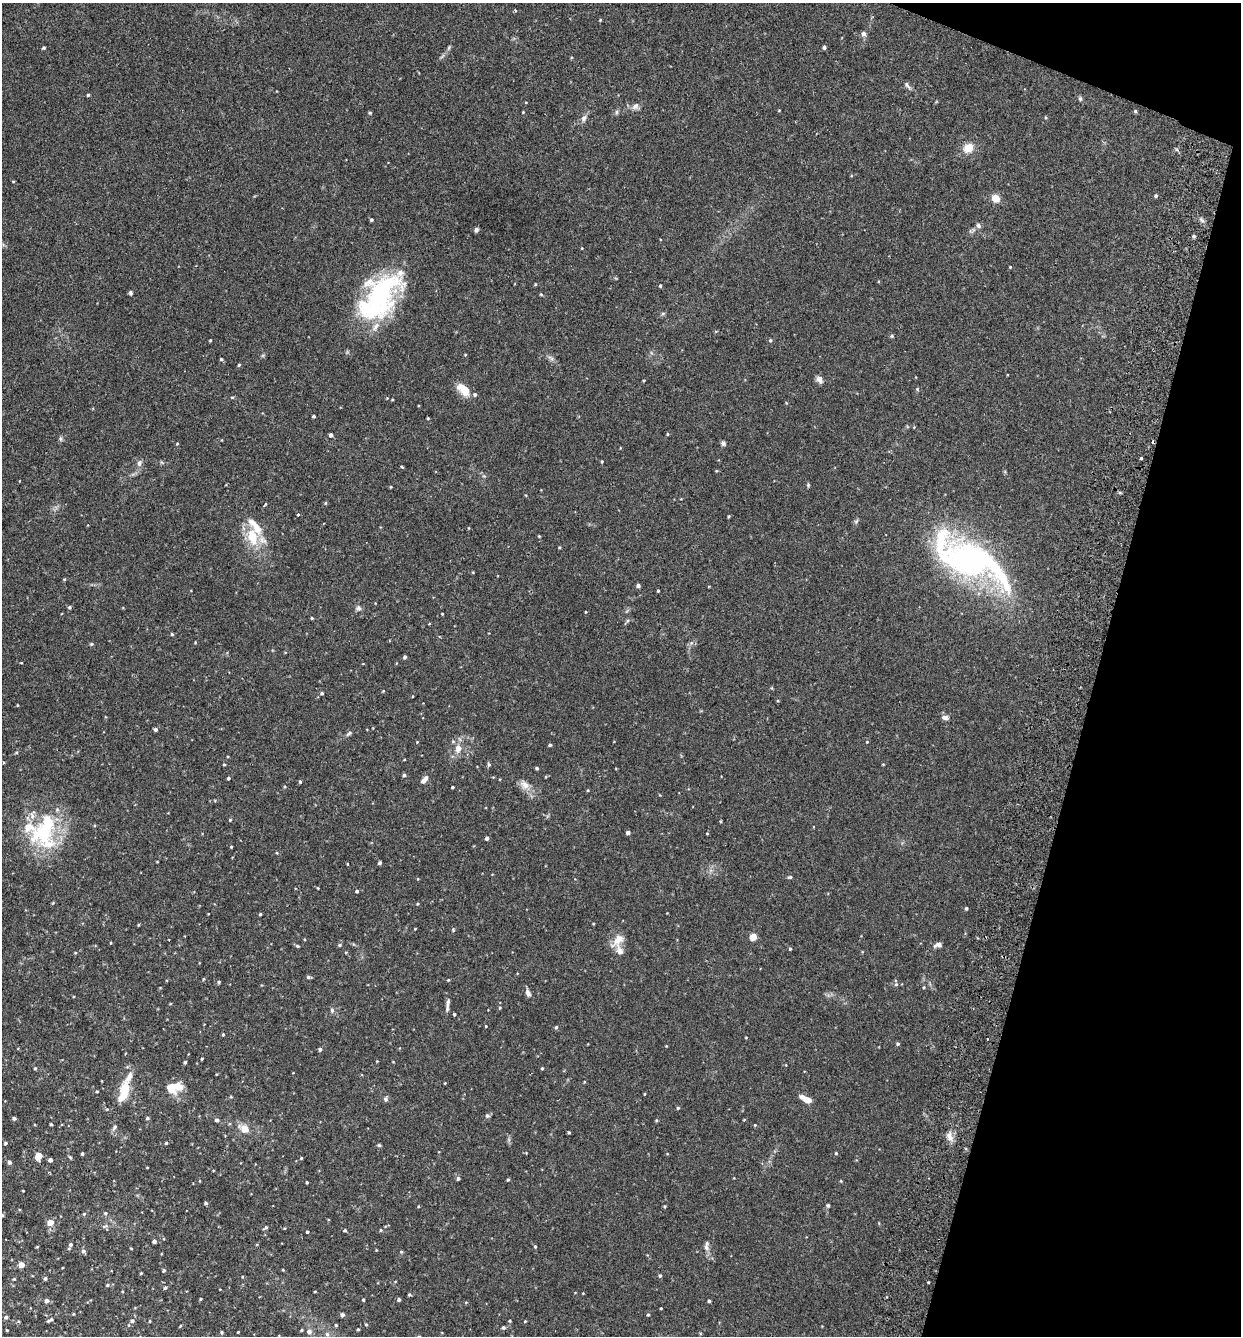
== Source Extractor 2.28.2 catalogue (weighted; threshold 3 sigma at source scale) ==
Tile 8 of 4 x 4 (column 4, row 2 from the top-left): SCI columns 3904-5142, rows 2687-4020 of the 5455 x 5375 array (HDU 1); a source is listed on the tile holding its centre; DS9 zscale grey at full resolution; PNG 1243 x 1338 px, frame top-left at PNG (2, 3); no overlay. Shown black and unused: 13% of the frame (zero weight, under 2 of 3 exposures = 3% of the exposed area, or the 3 px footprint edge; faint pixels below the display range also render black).
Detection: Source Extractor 2.28.2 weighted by HDU 2 'WHT'; one run over the whole footprint, this tile lists its part. Background 0.0366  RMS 0.0047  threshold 0.0211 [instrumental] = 3 sigma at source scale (4.5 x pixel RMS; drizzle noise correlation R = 1.50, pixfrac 1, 0.05/0.05 arcsec/px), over >= 5 px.
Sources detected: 281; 1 inside a brighter object's white glare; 1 cosmic-ray / hot-pixel residue — not listed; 10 inside a brighter listed object's ellipse — not listed separately; the other 269 listed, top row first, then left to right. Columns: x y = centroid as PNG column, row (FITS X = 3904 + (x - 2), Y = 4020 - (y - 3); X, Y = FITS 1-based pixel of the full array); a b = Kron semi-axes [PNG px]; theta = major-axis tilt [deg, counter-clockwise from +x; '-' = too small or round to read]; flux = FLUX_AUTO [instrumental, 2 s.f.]
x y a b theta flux
515 10 4 3 - 0.34
600 20 4 3 - 0.4
864 34 7 6 - 1.5
449 47 8 4 64 0.79
44 48 4 4 - 0.68
824 48 4 4 - 0.97
442 56 9 3 45 0.91
907 86 14 5 -48 1.5
88 95 4 3 - 0.62
1080 99 7 5 -88 0.78
526 102 4 3 - 0.33
636 106 11 10 - 2.2
779 110 4 2 - 0.31
1135 111 4 4 - 0.66
523 112 4 3 - 0.33
617 112 6 5 - 0.87
370 113 5 4 - 0.55
584 118 11 7 60 2
968 148 9 8 - 7.1
13 181 4 3 - 0.37
1156 196 4 4 - 0.78
996 198 6 6 - 7
371 220 4 3 - 0.71
1202 220 9 5 -51 1.2
978 225 7 6 - 1.1
476 230 5 4 - 0.98
1194 236 5 4 - 0.65
582 248 3 2 - 0.28
1010 267 3 3 - 0.4
535 284 4 4 - 0.43
660 286 4 4 - 0.67
130 293 5 4 - 0.77
541 294 4 4 - 0.47
375 305 61 31 52 63
663 314 6 4 2 0.64
892 336 5 4 - 0.6
210 340 3 3 - 0.44
770 340 5 5 - 0.69
263 355 6 4 19 0.59
465 355 4 3 - 0.35
551 358 10 5 -35 1.3
221 359 4 4 - 0.6
239 365 4 3 - 0.59
819 379 10 7 -58 2.1
644 380 3 2 - 0.39
917 389 5 4 - 0.55
464 390 18 10 -45 6.5
232 397 5 3 - 0.5
387 398 4 3 - 0.3
392 400 4 2 - 0.35
314 416 3 3 - 0.81
428 418 3 2 - 0.46
667 434 4 3 - 0.46
331 435 4 4 - 1.3
60 439 7 5 -68 0.85
177 444 4 4 - 0.44
723 444 7 5 -19 1
1141 459 3 3 - 1
602 461 4 3 - 0.44
139 463 10 7 67 1.8
402 467 3 3 - 0.78
484 476 5 5 - 0.6
808 485 6 4 -79 0.56
391 487 3 3 - 0.38
1120 493 6 3 -20 0.56
526 495 4 4 - 0.34
325 503 5 3 - 0.42
265 504 5 3 - 0.41
298 515 4 3 - 0.65
729 516 4 4 - 0.47
856 521 7 5 66 0.86
469 528 4 3 - 0.31
539 536 3 3 - 0.4
252 537 25 15 -74 13
559 547 4 3 - 0.44
970 559 97 37 -30 130
473 572 4 3 - 0.33
64 579 4 4 - 0.42
638 586 4 4 - 1.4
658 591 3 3 - 0.49
69 607 5 4 - 0.71
358 608 8 7 - 1.3
442 614 3 2 - 0.37
312 618 4 3 - 0.44
628 621 6 4 46 0.71
172 634 4 3 - 0.61
691 643 6 5 - 1
91 644 5 4 - 0.65
272 650 5 3 - 0.34
405 657 4 3 - 0.89
21 663 3 2 - 0.49
383 691 3 3 - 0.33
322 693 5 4 - 0.7
413 696 3 2 - 0.29
778 701 4 2 - 0.42
17 705 4 3 - 0.29
945 717 9 6 -5 1.7
155 729 4 4 - 1.1
349 733 9 4 35 0.95
417 742 3 3 - 0.32
867 742 4 3 - 0.33
550 745 4 3 - 0.68
458 749 9 7 77 3.7
16 753 5 3 - 0.45
224 764 3 3 - 0.46
883 764 4 2 - 0.34
489 765 6 5 - 0.72
537 768 3 3 - 0.83
404 775 4 4 - 0.78
228 778 3 3 - 0.75
424 780 12 6 52 2.3
300 782 4 3 - 0.58
525 785 15 10 -44 4
285 787 4 4 - 0.48
452 787 3 3 - 0.63
230 820 4 4 - 0.48
721 821 4 3 - 0.4
628 833 4 4 - 1.7
707 834 4 3 - 0.33
43 836 51 26 -57 32
487 838 4 3 - 1.2
231 847 3 2 - 0.4
157 862 3 2 - 0.29
380 863 4 3 - 0.92
347 864 4 2 - 0.32
790 877 5 3 - 0.75
318 888 4 2 - 0.31
357 891 4 4 - 0.75
53 903 4 4 - 0.4
417 904 4 3 - 0.43
966 908 4 3 - 0.68
260 914 3 3 - 0.57
593 923 4 2 - 0.37
138 925 5 3 - 0.38
415 929 3 2 - 0.31
453 930 6 4 -88 0.59
753 937 4 4 - 12
618 939 20 9 45 5.3
111 943 4 2 - 0.3
340 945 5 4 - 0.64
938 945 9 6 15 1.8
297 946 5 4 - 0.59
790 949 4 3 - 0.56
346 952 5 3 - 0.36
75 953 4 4 - 0.38
308 977 5 5 - 0.8
203 979 4 3 - 0.41
219 982 4 4 - 0.55
896 984 5 5 - 0.75
924 987 4 3 - 0.41
528 993 11 6 -69 1.7
447 1005 17 4 82 1.9
500 1008 5 4 - 0.57
332 1010 7 5 -89 1
454 1014 3 3 - 0.47
486 1026 3 3 - 0.34
556 1027 5 4 - 0.65
223 1034 4 3 - 0.64
746 1037 4 2 - 0.32
898 1044 4 4 - 0.78
666 1046 3 3 - 0.3
320 1049 4 4 - 1
202 1059 3 2 - 0.43
185 1062 4 3 - 0.71
393 1062 4 3 - 0.29
35 1068 4 3 - 0.45
542 1068 4 3 - 0.48
584 1082 4 3 - 0.36
445 1083 3 2 - 0.33
171 1087 13 10 -67 6.9
97 1091 4 3 - 0.46
124 1092 28 11 73 12
645 1094 4 2 - 0.35
231 1097 5 3 - 0.39
385 1099 7 6 - 1.1
806 1099 14 6 -28 3.9
678 1108 4 4 - 0.56
487 1116 6 6 - 1
14 1118 4 3 - 0.92
147 1118 4 4 - 0.56
744 1119 4 3 - 0.32
217 1120 5 5 - 0.93
656 1120 4 4 - 0.5
51 1124 3 3 - 0.48
755 1125 4 4 - 0.41
114 1127 8 5 60 1.2
244 1128 20 11 -33 5.3
569 1132 3 3 - 0.56
949 1136 15 8 -74 3.2
509 1140 7 4 -72 0.85
5 1143 4 3 - 0.64
166 1143 3 3 - 0.5
379 1145 5 5 - 0.61
836 1153 4 4 - 0.46
82 1154 3 3 - 0.78
38 1156 5 4 - 11
70 1157 6 3 -45 0.53
301 1158 3 3 - 0.48
50 1160 4 4 - 1.7
9 1162 5 4 - 1.2
147 1167 3 2 - 0.28
458 1178 4 4 - 1
508 1180 4 3 - 0.62
841 1181 5 3 - 0.34
307 1182 3 2 - 0.49
23 1191 3 2 - 0.29
206 1203 4 3 - 0.67
418 1206 3 3 - 0.38
665 1206 4 4 - 0.46
828 1206 5 4 - 0.66
105 1213 6 5 - 0.75
84 1214 5 4 - 0.59
2 1215 5 4 - 0.52
50 1222 6 5 - 4.8
105 1226 9 4 18 1.1
266 1227 7 4 38 0.74
345 1230 4 4 - 0.65
381 1230 5 4 - 0.52
307 1232 3 3 - 0.71
154 1241 4 4 - 1.3
70 1244 6 5 - 1.2
535 1246 4 3 - 0.6
706 1246 15 6 87 2.1
37 1247 4 3 - 0.37
131 1248 3 3 - 0.38
376 1250 3 3 - 0.32
83 1251 6 5 - 1.3
401 1252 5 4 - 0.55
21 1265 4 4 - 5.5
164 1270 4 4 - 0.66
283 1270 3 3 - 0.39
141 1273 3 2 - 0.41
660 1275 5 4 - 0.69
242 1277 4 3 - 0.31
45 1278 4 4 - 0.9
14 1279 4 4 - 0.43
928 1282 3 2 - 0.41
107 1285 5 4 - 0.66
165 1288 5 4 - 0.58
315 1291 4 2 - 0.33
583 1293 4 3 - 0.31
409 1294 4 4 - 0.65
201 1299 3 3 - 0.46
363 1300 4 3 - 0.52
399 1300 4 4 - 1.1
47 1301 5 5 - 1.4
709 1301 3 3 - 0.85
466 1302 5 3 - 0.39
661 1308 3 2 - 0.42
73 1314 3 3 - 0.42
342 1315 4 4 - 1.3
648 1315 4 4 - 0.51
6 1317 4 4 - 0.74
50 1320 10 3 32 0.87
132 1321 6 6 - 1.3
150 1321 4 3 - 0.39
510 1321 4 4 - 0.46
525 1321 4 3 - 0.42
336 1325 3 3 - 0.56
366 1325 4 4 - 0.46
180 1326 4 2 - 0.42
503 1328 5 4 - 0.8
358 1329 3 2 - 0.43
7 1330 3 2 - 0.33
302 1330 4 3 - 0.61
309 1331 7 6 - 1.7
222 1332 5 3 - 0.53
238 1332 3 2 - 0.36
327 1334 7 5 -75 1.3
Isophote crosses this tile's border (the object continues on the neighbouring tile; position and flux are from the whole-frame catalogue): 1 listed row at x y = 2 1215